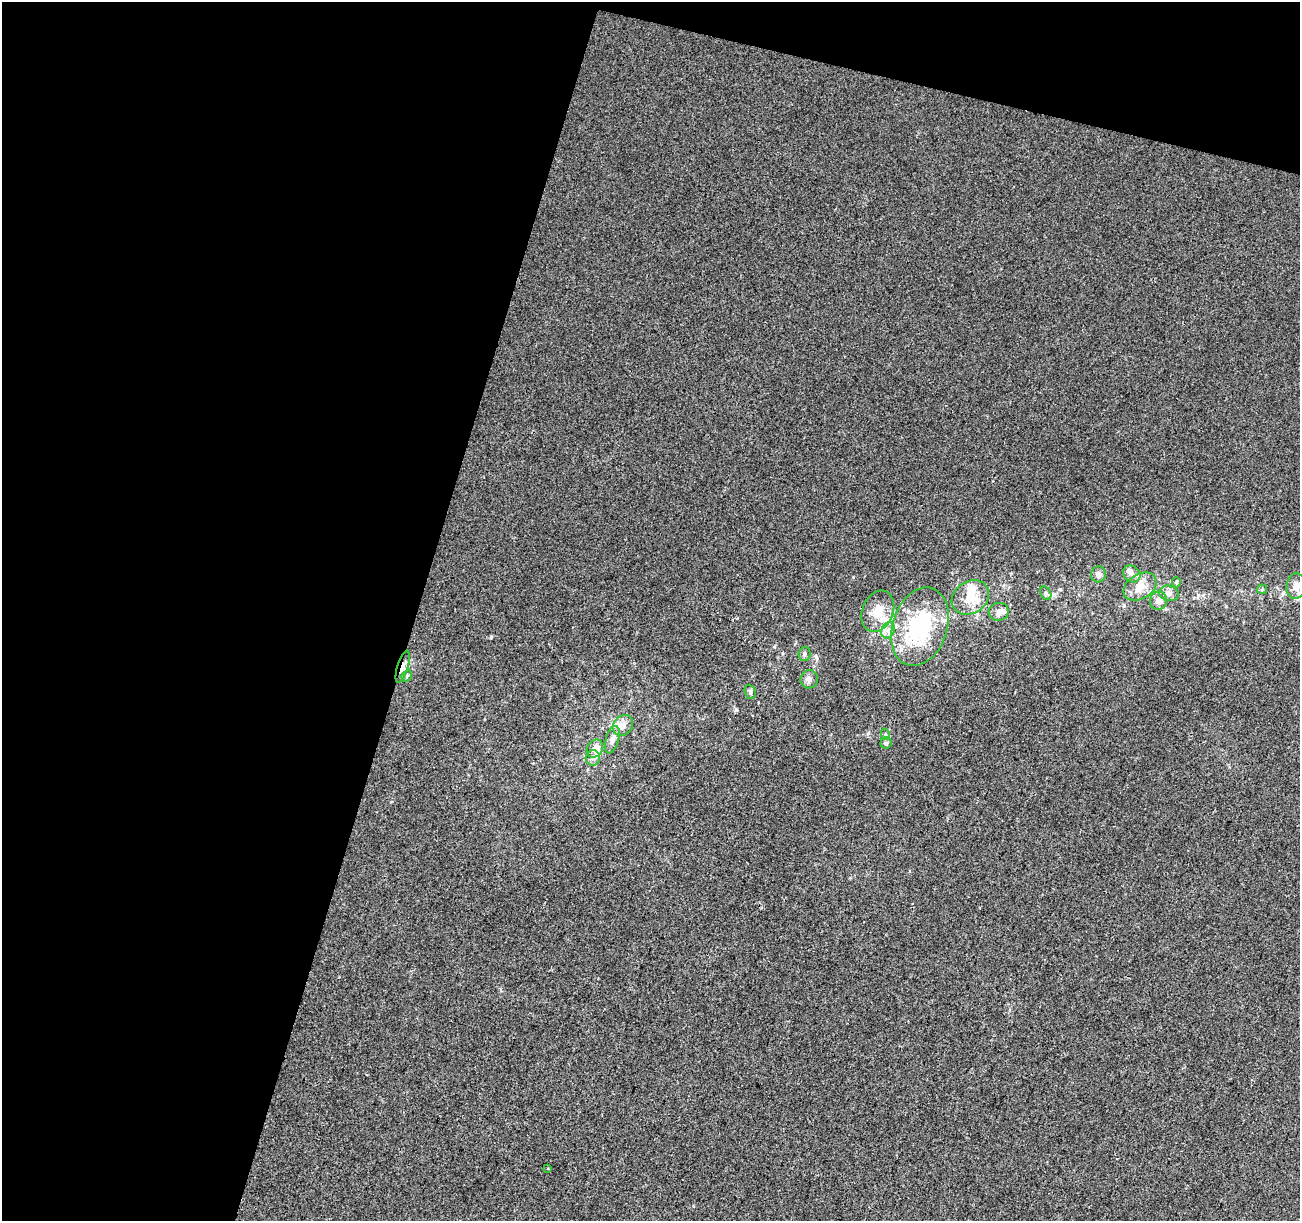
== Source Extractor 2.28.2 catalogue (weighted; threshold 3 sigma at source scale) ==
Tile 1 of 2 x 2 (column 1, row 1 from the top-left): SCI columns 1-1298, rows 1347-2565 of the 2596 x 2676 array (HDU 1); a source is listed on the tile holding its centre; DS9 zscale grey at full resolution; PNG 1302 x 1223 px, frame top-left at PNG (2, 2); each listed source drawn as its Kron ellipse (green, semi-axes under 4 px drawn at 4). Shown black and unused: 36% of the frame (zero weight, under 2 of 3 exposures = <1% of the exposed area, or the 3 px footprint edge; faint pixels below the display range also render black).
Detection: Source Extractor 2.28.2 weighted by HDU 2 'WHT'; one run over the whole footprint, this tile lists its part. Background 0.00146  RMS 0.0069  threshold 0.0309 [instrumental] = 3 sigma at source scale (4.5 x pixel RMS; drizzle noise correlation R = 1.50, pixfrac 1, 0.0396/0.0396 arcsec/px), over >= 5 px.
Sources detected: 28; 1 inside a brighter object's white glare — neither listed nor drawn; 1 inside a brighter listed object's ellipse — not listed separately; the other 26 listed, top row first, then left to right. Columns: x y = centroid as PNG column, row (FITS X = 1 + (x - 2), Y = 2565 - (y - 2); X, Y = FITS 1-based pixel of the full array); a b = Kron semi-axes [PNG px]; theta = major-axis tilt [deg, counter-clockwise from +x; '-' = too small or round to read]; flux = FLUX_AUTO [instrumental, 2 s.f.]
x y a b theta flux
1098 574 8 7 - 3.1
1132 574 9 8 - 3.3
1176 582 5 4 - 1
1296 586 13 9 84 5.5
1140 587 18 12 32 9.8
1262 589 5 5 - 0.82
1046 593 7 5 -60 1.4
1169 593 10 7 -13 3
970 597 20 16 34 14
1158 601 9 8 - 3.9
878 611 21 15 67 13
999 612 10 9 - 4.5
920 627 40 27 72 69
888 630 8 6 68 3
804 654 7 6 - 1.8
403 667 17 5 73 4.4
407 676 6 5 - 0.99
809 679 9 8 - 2.9
750 692 7 5 -70 1.2
623 725 11 9 46 4.5
885 734 5 3 - 0.77
612 740 14 6 74 4.1
886 743 5 5 - 1.2
595 748 9 7 56 4.7
593 758 8 7 - 2.3
548 1168 3 2 - 0.59
Overlapping masked pixels (flux is a lower limit): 1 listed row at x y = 403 667
Unlisted compact peaks at least as high as the median listed source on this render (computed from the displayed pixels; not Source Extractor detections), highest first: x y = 491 637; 853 577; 816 657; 1198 595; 737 618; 1060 589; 868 733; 1011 574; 774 647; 909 871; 795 644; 1226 606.